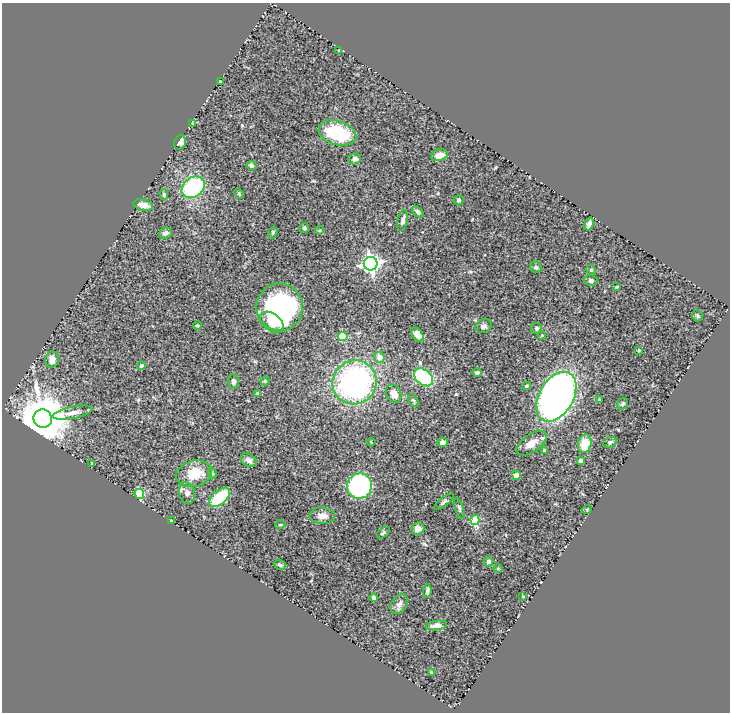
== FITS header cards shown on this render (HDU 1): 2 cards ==
NAXIS1  =                  728
NAXIS2  =                  710

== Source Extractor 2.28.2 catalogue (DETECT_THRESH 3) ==
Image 728 x 710 px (HDU 1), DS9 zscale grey, 1 PNG px = 1 image px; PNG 732 x 714 px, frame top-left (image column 1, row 710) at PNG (2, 3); each listed source drawn as its Kron ellipse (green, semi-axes under 4 px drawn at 4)
Background 0.891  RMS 0.04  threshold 0.12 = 3 sigma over >= 5 px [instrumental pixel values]
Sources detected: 86; all 86 listed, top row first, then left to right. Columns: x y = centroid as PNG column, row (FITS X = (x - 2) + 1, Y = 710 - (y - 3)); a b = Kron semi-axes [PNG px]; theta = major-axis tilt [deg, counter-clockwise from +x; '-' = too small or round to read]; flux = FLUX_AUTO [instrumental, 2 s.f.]
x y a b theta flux
339 50 4 3 - 1.9
220 82 4 3 - 4
192 123 4 3 - 2
337 133 19 12 -17 160
180 142 7 6 - 11
439 155 8 6 17 22
355 159 6 5 - 8.4
251 165 5 4 - 8.1
193 187 12 9 38 270
239 194 5 3 - 3.6
164 195 5 4 - 4
458 200 5 5 - 4.4
143 205 10 5 -14 23
418 212 7 4 -42 7.3
403 220 10 5 77 9.7
589 224 6 4 72 11
304 228 5 5 - 5.7
320 230 4 3 - 2
165 233 6 5 - 9.2
273 233 6 4 71 3.2
371 264 7 7 - 1000
536 267 6 5 - 5.8
591 270 5 4 - 3.2
591 280 6 5 - 6.5
617 287 3 3 - 3.4
280 307 24 23 - 400
697 316 6 5 - 4.3
272 322 13 8 -38 43
197 325 4 4 - 3.6
484 326 8 6 24 7.5
537 328 6 5 - 5.2
418 335 8 5 -55 29
542 335 4 3 - 2.4
343 336 5 4 - 110
639 350 4 3 - 2.3
379 357 5 5 - 21
52 360 8 6 75 18
141 366 4 4 - 5.1
477 372 5 4 - 4.9
424 377 11 7 -40 250
265 381 4 4 - 3.1
233 382 7 5 -88 8.1
354 382 22 22 - 580
527 386 4 3 - 4
257 394 3 3 - 6.9
394 394 9 7 -64 26
556 397 27 17 60 1200
413 400 7 4 -58 4.1
599 400 3 3 - 2.8
623 404 6 5 - 4.6
73 413 20 6 11 20
43 419 9 9 - 15000
371 442 4 2 - 2.6
442 442 5 4 - 11
610 442 7 5 28 5.2
531 443 17 8 35 29
585 444 9 6 78 54
545 450 4 3 - 2.8
249 460 8 6 -33 13
580 461 4 4 - 16
92 463 4 3 - 2.4
212 473 5 3 - 2.9
194 474 18 13 14 62
516 475 4 4 - 26
359 486 13 12 - 340
187 493 11 8 -74 13
139 494 5 4 - 130
219 497 12 6 42 130
444 502 12 4 37 6.2
459 508 11 4 -74 5.4
587 509 5 3 - 2.2
322 516 13 8 -4 16
475 520 5 4 - 110
171 521 4 2 - 1.9
280 525 5 3 - 2.3
418 529 7 6 - 16
383 533 7 4 37 4.9
489 562 5 5 - 8.2
280 565 6 5 - 6.2
498 569 5 3 - 2.3
427 591 7 3 81 5.2
523 596 4 3 - 2.3
374 597 4 4 - 6.5
399 604 11 7 53 12
436 625 11 4 8 17
431 672 3 3 - 2.2